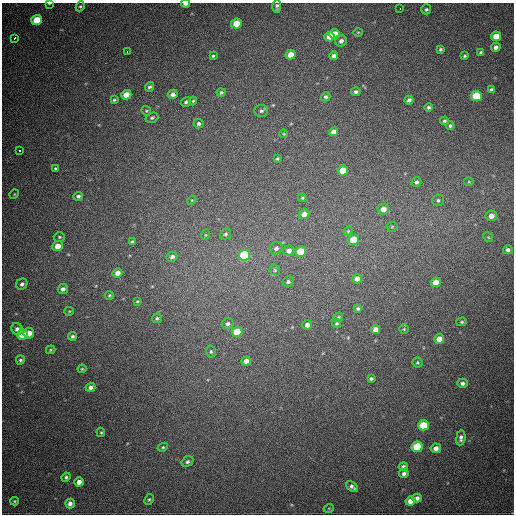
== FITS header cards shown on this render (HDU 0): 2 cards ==
NAXIS1  =                  512
NAXIS2  =                  512

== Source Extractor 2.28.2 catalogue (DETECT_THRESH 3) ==
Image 512 x 512 px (HDU 0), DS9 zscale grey, 1 PNG px = 1 image px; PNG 516 x 516 px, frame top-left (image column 1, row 512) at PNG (2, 3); each listed source drawn as its Kron ellipse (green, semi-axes under 4 px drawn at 4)
Background 808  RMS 22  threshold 66.6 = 3 sigma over >= 5 px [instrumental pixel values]
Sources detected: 124; all 124 listed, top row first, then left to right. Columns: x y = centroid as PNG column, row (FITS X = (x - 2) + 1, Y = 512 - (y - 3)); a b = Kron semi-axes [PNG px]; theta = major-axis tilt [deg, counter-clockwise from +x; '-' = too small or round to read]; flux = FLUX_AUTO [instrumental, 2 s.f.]
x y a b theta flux
49 3 3 2 - 1700
186 4 4 2 - 5900
80 6 5 4 - 2100
277 6 7 4 89 3600
400 8 3 2 - 4200
426 9 5 5 - 2900
37 20 5 5 - 43000
236 24 5 5 - 29000
358 32 4 3 - 1300
335 34 5 5 - 24000
496 36 5 4 - 22000
329 37 5 4 - 19000
15 38 3 3 - 5800
341 41 6 5 - 6200
496 47 5 4 - 6300
440 49 4 4 - 2600
127 52 3 2 - 3000
481 52 4 3 - 3200
291 55 5 4 - 18000
213 56 3 3 - 1800
334 56 4 4 - 6500
465 56 4 4 - 2200
149 87 5 4 - 3300
491 90 4 3 - 4100
221 92 4 4 - 2500
356 92 4 4 - 3800
173 94 5 4 - 6600
126 95 5 4 - 20000
476 96 5 5 - 61000
326 97 5 4 - 3400
114 100 4 3 - 2200
409 100 4 4 - 4900
193 101 4 4 - 2200
186 102 5 4 - 2700
428 107 4 4 - 3100
146 111 5 4 - 1900
261 111 7 6 - 4000
152 118 6 5 - 3200
444 121 4 4 - 2700
199 124 5 5 - 3700
450 125 4 4 - 2900
334 132 4 4 - 11000
284 134 4 3 - 1200
20 150 3 2 - 1900
277 159 3 3 - 2000
55 169 4 3 - 2100
343 170 5 5 - 31000
416 182 5 5 - 3700
469 182 5 3 - 1600
14 194 5 4 - 1400
78 196 5 4 - 3700
302 198 4 3 - 1800
192 200 5 4 - 1400
438 200 5 5 - 3000
383 209 5 5 - 13000
304 214 5 5 - 11000
491 216 5 5 - 11000
392 227 5 5 - 2100
348 231 5 4 - 1800
225 234 6 5 - 3300
205 235 5 3 - 1500
59 237 5 4 - 2300
488 237 5 4 - 1900
354 240 5 5 - 39000
132 242 3 3 - 2700
58 246 5 5 - 16000
276 248 7 6 - 5300
508 250 5 4 - 4700
289 251 5 5 - 8000
301 252 5 5 - 45000
244 255 6 5 - 130000
172 257 5 5 - 4900
275 270 6 4 -49 2300
117 273 5 4 - 9300
357 279 5 4 - 9500
288 282 6 5 - 3300
436 282 5 4 - 20000
22 284 6 5 - 4600
63 289 5 4 - 6100
109 295 4 4 - 1900
137 301 3 2 - 1500
358 308 4 4 - 2900
69 311 5 4 - 1600
338 317 5 4 - 2300
157 318 5 4 - 2900
462 322 5 4 - 1900
228 324 6 5 - 4200
336 324 4 4 - 2000
307 325 5 4 - 6900
17 329 6 5 - 5900
375 329 5 4 - 10000
404 329 4 4 - 1700
237 332 5 5 - 38000
29 333 5 5 - 16000
22 334 5 5 - 48000
72 336 4 4 - 3300
439 339 5 4 - 16000
51 350 5 4 - 1900
211 352 6 4 -76 2400
20 360 4 4 - 2400
246 361 5 4 - 8600
417 362 5 5 - 2300
82 369 4 3 - 1600
371 379 4 4 - 2800
462 383 5 4 - 4800
90 387 5 4 - 5700
423 425 5 5 - 46000
101 432 5 4 - 2000
461 438 7 4 82 5200
163 447 5 4 - 2100
417 447 5 5 - 68000
436 448 5 4 - 8400
187 462 6 4 32 3400
403 466 5 4 - 3200
404 473 5 4 - 5100
66 477 5 4 - 2900
79 482 5 4 - 10000
352 487 7 4 -39 4900
417 498 4 4 - 5900
149 499 6 4 61 2300
14 501 4 4 - 1700
410 501 5 4 - 12000
70 504 5 4 - 6700
329 508 5 3 - 1300
At the frame edge (FLAGS 8, measured only in part): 2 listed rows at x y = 49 3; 186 4